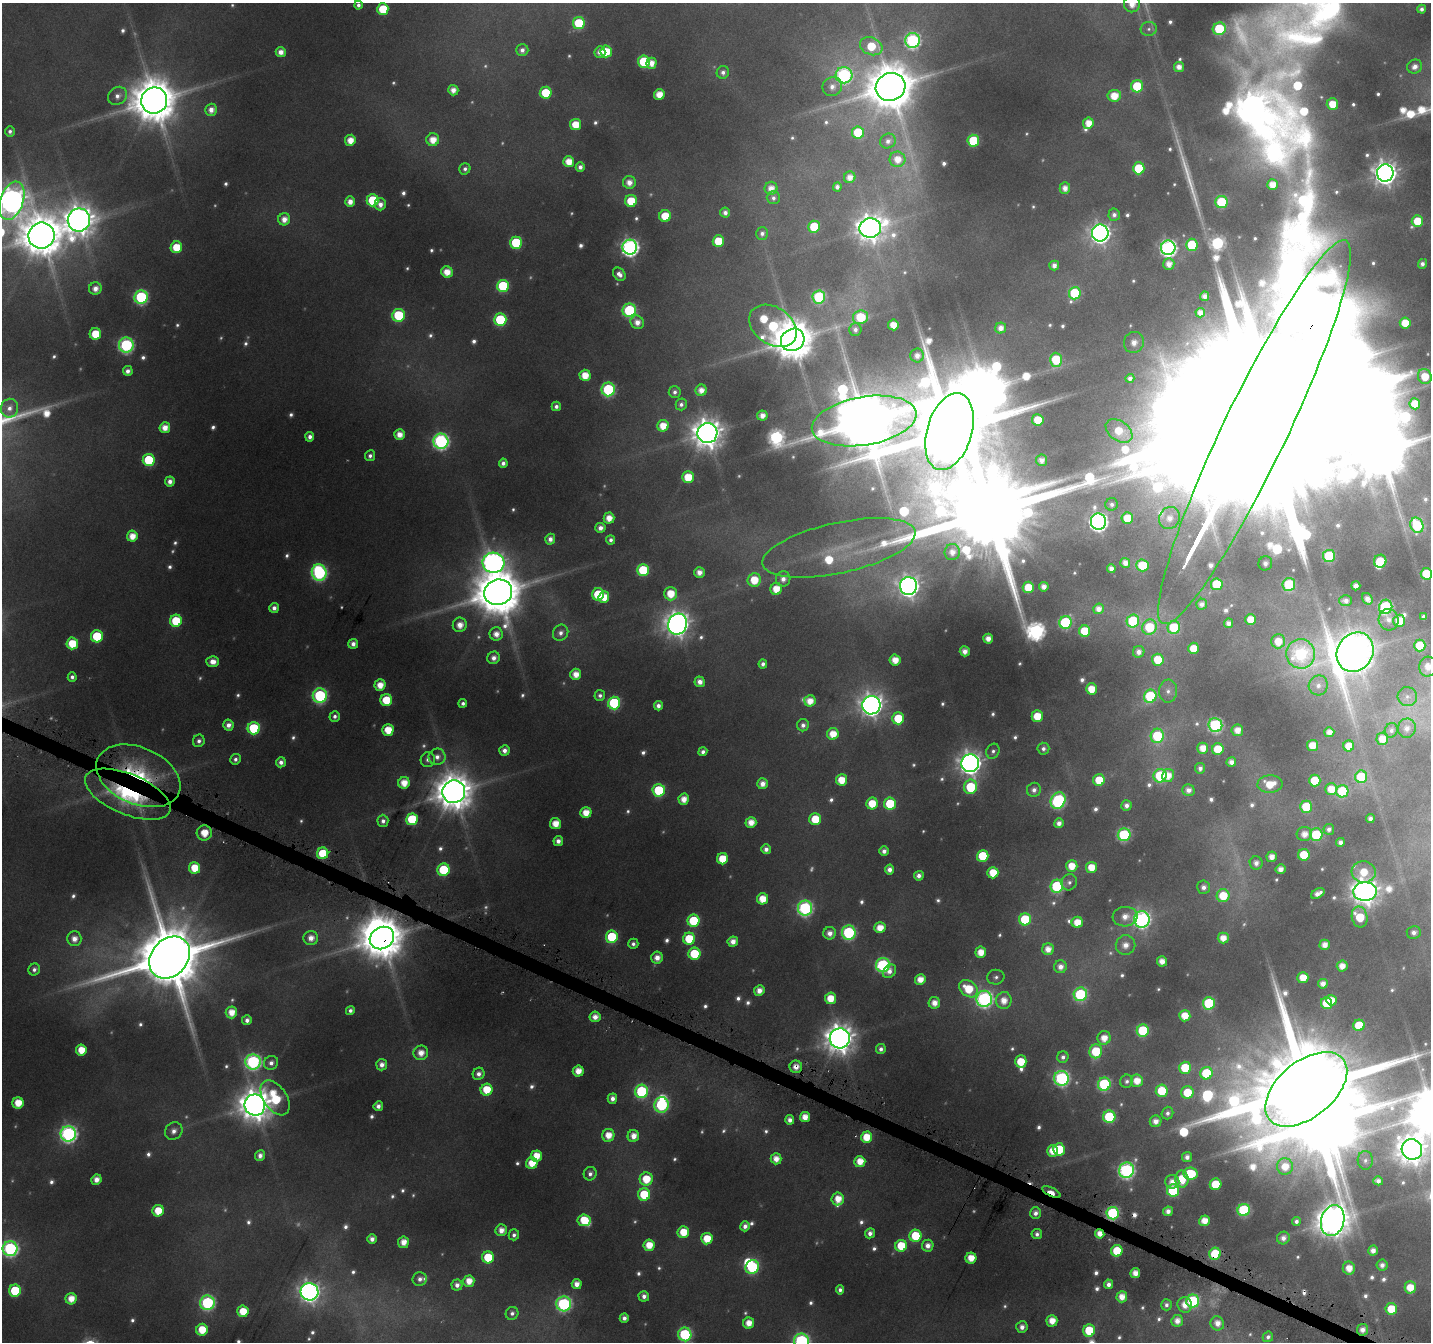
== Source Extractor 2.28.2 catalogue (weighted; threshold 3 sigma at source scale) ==
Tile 6 of 4 x 4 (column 2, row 2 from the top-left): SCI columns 1456-2884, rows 2987-4326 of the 5745 x 5877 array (HDU 1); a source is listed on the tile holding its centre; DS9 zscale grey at full resolution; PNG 1433 x 1344 px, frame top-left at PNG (2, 3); each listed source drawn as its Kron ellipse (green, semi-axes under 4 px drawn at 4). Shown black and unused: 1% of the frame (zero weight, under 4 of 8 exposures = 2% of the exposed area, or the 3 px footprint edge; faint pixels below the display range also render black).
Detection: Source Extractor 2.28.2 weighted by HDU 2 'WHT'; one run over the whole footprint, this tile lists its part. Background 0.0917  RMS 0.0092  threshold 0.0376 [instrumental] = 3 sigma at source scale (4.09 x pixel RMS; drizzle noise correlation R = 1.36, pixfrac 0.8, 0.0396/0.0396 arcsec/px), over >= 5 px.
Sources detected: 722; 67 too faint to see at this stretch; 11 inside a brighter object's white glare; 4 cosmic-ray / hot-pixel residue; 2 long thin detections or spike segments (spike, bleed or trail) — neither listed nor drawn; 8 inside a brighter listed object's ellipse — not listed separately; of the other 630, all 500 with FLUX_AUTO >= 3.86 (the completeness limit of this list) listed and drawn (130 fainter detections not listed), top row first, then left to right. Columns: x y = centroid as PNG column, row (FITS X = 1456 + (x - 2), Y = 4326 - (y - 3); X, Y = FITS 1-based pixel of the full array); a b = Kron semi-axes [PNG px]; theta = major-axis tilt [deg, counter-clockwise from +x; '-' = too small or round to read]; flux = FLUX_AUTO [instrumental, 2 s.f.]
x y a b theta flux
1132 4 8 8 - 13
358 5 4 4 - 4.1
383 9 6 5 - 38
1422 9 4 4 - 4.4
579 23 6 6 - 58
1149 29 8 7 - 3.9
1219 29 6 6 - 74
912 40 7 7 - 220
871 46 12 8 -22 36
522 50 6 6 - 5.8
606 51 6 5 - 35
281 52 5 5 - 9.5
600 52 6 5 - 8.3
644 61 6 6 - 61
652 63 5 5 - 11
1179 67 5 5 - 9.4
1415 67 8 7 - 7.4
723 72 6 6 - 4.8
844 75 8 8 - 230
1137 86 6 6 - 58
832 87 10 9 - 8.6
891 87 15 13 27 4800
453 90 5 5 - 9.7
546 93 6 6 - 43
659 94 5 5 - 17
117 96 10 8 38 7.4
1114 96 7 6 - 22
154 100 13 13 - 4800
1332 104 6 5 - 21
211 110 6 5 - 9.1
1088 123 6 5 - 16
575 125 5 5 - 24
10 131 5 5 - 4.1
858 132 6 6 - 43
350 140 5 5 - 18
433 140 6 6 - 17
888 141 8 7 - 5.6
973 141 6 6 - 66
897 159 8 7 - 14
569 162 5 5 - 19
580 167 4 4 - 5.6
1139 168 6 6 - 52
465 169 6 5 - 4
1385 173 8 8 - 1100
850 177 6 5 - 11
629 182 6 6 - 10
1272 185 5 5 - 14
837 187 4 4 - 5.2
771 188 6 6 - 11
1065 188 5 5 - 9.8
773 198 6 6 - 3.9
373 200 6 6 - 56
12 201 20 11 70 1500
631 201 6 6 - 31
350 202 5 5 - 11
1221 202 6 6 - 64
380 204 6 5 - 8.5
725 213 5 5 - 6.1
1114 215 6 5 - 4.8
665 216 6 6 - 28
284 219 6 6 - 11
79 220 11 11 - 1900
1417 221 6 5 - 29
814 227 6 6 - 42
870 228 11 9 6 1600
762 233 6 6 - 4.3
1100 233 8 8 - 630
42 236 13 13 - 4200
718 241 6 5 - 35
516 243 6 6 - 60
1192 245 6 6 - 49
176 247 6 5 - 33
630 247 7 7 - 440
1168 248 7 7 - 360
1169 264 6 5 - 9.8
1422 264 5 4 - 4.9
1054 265 5 5 - 6.7
447 272 6 5 - 17
619 274 7 5 -48 6.8
503 286 6 6 - 80
95 289 6 6 - 9.3
1075 293 6 6 - 70
1205 296 5 4 - 7.7
141 297 7 6 - 160
819 297 6 6 - 120
629 310 7 6 - 120
1200 313 4 4 - 8.2
398 315 6 6 - 69
860 317 8 7 - 46
500 320 6 6 - 82
637 322 7 6 - 10
1405 323 5 5 - 20
893 325 5 5 - 16
773 326 26 18 -35 110
1001 328 5 5 - 9.5
855 330 6 6 - 5
95 334 6 5 - 33
793 340 12 11 - 4000
1134 342 10 10 - 13
126 345 7 7 - 200
917 355 7 6 - 8.9
1056 360 7 6 - 59
128 371 5 4 - 6.9
585 375 5 5 - 21
1425 376 7 6 - 24
1130 378 4 4 - 4.8
608 389 7 6 - 130
701 390 5 5 - 12
675 392 6 5 - 4.1
681 404 6 5 - 4.5
1415 404 5 5 - 17
556 406 5 4 - 4.8
9 408 9 8 - 7.9
762 416 5 5 - 9.9
1038 420 6 5 - 28
864 421 53 24 10 9700
663 426 6 5 - 20
165 428 5 5 - 14
1119 431 15 10 -36 24
949 432 39 22 74 23000
1254 432 212 32 64 250000
707 433 10 10 - 1900
399 434 5 5 - 13
310 437 5 4 - 5.5
441 441 7 7 - 300
370 456 5 5 - 4
149 460 6 6 - 64
1041 460 5 5 - 7.6
503 463 4 4 - 5.3
688 477 6 5 - 29
170 481 5 5 - 7.6
1112 504 6 6 - 3.9
609 518 5 5 - 15
1127 518 6 5 - 34
1169 518 11 10 - 12
1098 522 8 7 - 480
1417 525 8 6 -67 71
600 528 5 5 - 7.5
132 536 5 5 - 16
550 539 5 5 - 6.8
611 540 4 4 - 4.2
839 548 78 25 12 88
952 552 8 7 - 10
1329 556 6 6 - 86
1380 561 6 6 - 39
493 563 11 10 - 700
1125 563 5 5 - 9.2
1265 563 7 7 - 6.5
1142 565 6 6 - 43
1111 569 4 4 - 6.7
643 570 6 6 - 60
699 572 5 5 - 9.7
319 573 8 7 - 220
1426 574 6 5 - 39
783 579 7 7 - 8.3
754 580 7 6 - 28
1217 584 6 6 - 52
1289 584 6 6 - 86
908 586 9 8 - 730
1356 586 4 4 - 8.3
1028 587 5 5 - 31
1044 587 5 4 - 8.3
776 589 6 6 - 20
498 592 14 12 19 5800
598 594 6 6 - 52
671 594 7 6 - 25
604 597 6 5 - 21
1367 599 6 4 -55 7.6
1346 601 6 5 - 6.2
1202 604 5 5 - 6
1386 607 7 6 - 160
274 608 5 5 - 6.4
1099 609 5 5 - 8.7
1423 617 4 4 - 3.9
1251 620 5 5 - 19
1389 620 11 10 - 8.2
176 621 6 6 - 47
1133 621 7 6 - 80
1399 621 6 6 - 22
1065 622 6 6 - 120
1229 623 5 4 - 7.6
678 624 10 9 - 1100
460 625 7 7 - 13
1149 627 8 7 - 50
1174 627 6 6 - 60
1085 631 5 5 - 44
561 633 8 7 - 6.3
496 634 6 6 - 11
97 636 6 6 - 53
988 639 5 5 - 11
1278 641 7 7 - 19
72 643 6 6 - 34
353 644 5 5 - 7.2
1420 645 6 6 - 30
1194 648 5 5 - 24
965 651 5 5 - 9.4
1139 652 6 5 - 7.1
1355 652 20 17 58 2900
1301 654 15 14 - 160
494 658 6 6 - 7.7
895 660 5 5 - 17
1158 660 6 6 - 31
213 661 6 5 - 11
763 664 4 4 - 5.1
1428 667 10 8 78 13
576 674 5 5 - 14
72 677 4 4 - 4.4
700 682 5 5 - 9.2
380 685 5 5 - 17
1318 685 10 9 - 7.5
1091 689 5 5 - 20
1168 691 11 9 88 6.4
600 695 5 5 - 4.1
320 696 7 7 - 180
1150 696 6 6 - 91
1407 697 9 9 - 6
386 700 6 6 - 36
810 701 5 5 - 16
463 703 4 4 - 4
614 703 6 6 - 100
871 705 9 9 - 940
658 706 5 4 - 6.1
335 716 5 5 - 4.4
1037 716 6 5 - 28
898 718 6 6 - 43
228 725 5 5 - 7.7
803 725 6 6 - 5.3
1215 725 7 7 - 170
254 728 6 6 - 76
1407 728 9 9 - 8.5
388 730 5 5 - 25
1237 730 6 5 - 13
1391 730 7 6 - 4
1329 732 5 5 - 9.5
833 734 6 6 - 21
1157 736 7 6 - 64
1382 739 6 6 - 15
199 741 6 5 - 4.9
1312 745 5 5 - 19
1349 746 5 5 - 17
1203 748 5 5 - 16
1043 749 6 6 - 4.4
1218 749 6 5 - 34
504 750 5 5 - 7
993 751 8 6 64 3.9
703 752 4 4 - 5.1
437 757 8 8 - 7.9
235 759 5 5 - 4
428 760 8 7 - 4.6
281 762 5 5 - 6.7
1231 762 5 5 - 8.6
970 763 9 9 - 960
1200 768 5 5 - 5
1168 775 6 6 - 15
138 776 44 28 -23 140
1160 776 7 6 - 85
1361 777 6 6 - 47
841 780 5 5 - 23
1099 780 6 6 - 29
1315 780 6 6 - 38
404 783 6 5 - 18
762 784 5 5 - 9.9
1270 784 12 9 3 25
971 787 7 6 - 67
1331 789 6 6 - 17
659 790 6 6 - 67
1034 790 7 7 - 6.4
1188 790 6 6 - 7.4
1342 791 6 6 - 67
454 792 11 11 - 3200
128 794 45 20 -23 160
684 799 5 5 - 14
1058 801 8 7 - 190
872 803 6 6 - 27
890 804 6 6 - 48
1126 805 5 5 - 6.2
1306 807 6 6 - 48
586 813 5 5 - 19
1370 818 4 4 - 5
412 819 6 6 - 80
815 819 6 6 - 33
383 821 6 5 - 5.2
751 822 5 5 - 15
555 823 5 5 - 19
1059 823 5 4 - 7.5
1329 829 5 5 - 5.1
204 833 7 7 - 18
1304 834 7 7 - 11
1124 835 6 6 - 140
1316 835 6 6 - 66
558 841 5 4 - 7.4
1340 842 4 4 - 6
766 849 5 4 - 6.6
884 851 5 4 - 6.3
323 853 6 5 - 42
1304 855 6 6 - 40
983 856 6 6 - 50
1272 857 5 5 - 11
722 859 5 5 - 30
1256 863 6 6 - 7.4
1072 866 6 5 - 20
1091 867 5 5 - 21
195 868 6 5 - 28
1280 869 5 5 - 9.3
443 870 6 6 - 59
890 870 5 4 - 7.5
1364 872 12 10 -5 25
993 873 6 5 - 27
919 876 5 5 - 6.4
1069 882 8 7 - 4.4
1057 886 6 6 - 110
1204 887 7 6 - 6.2
1365 892 12 9 4 1400
1318 894 7 4 31 8.5
1223 896 6 6 - 36
763 899 5 5 - 22
805 908 7 7 - 250
1125 917 12 10 6 13
1360 917 10 8 -77 38
1025 919 6 6 - 61
1142 919 8 8 - 350
693 921 6 6 - 70
1077 922 5 5 - 20
880 928 5 5 - 19
849 932 7 7 - 170
1414 932 7 6 - 6.3
830 933 6 6 - 9.3
612 937 6 6 - 74
311 938 7 7 - 10
382 938 12 10 32 4300
1223 938 5 5 - 13
74 939 7 7 - 11
689 939 6 6 - 40
733 942 5 5 - 11
633 944 5 5 - 4.3
1125 945 10 10 - 12
1325 945 5 5 - 11
1048 949 6 6 - 12
981 952 5 5 - 18
694 954 6 6 - 52
170 957 23 18 47 14000
657 958 6 6 - 11
1162 961 5 5 - 12
883 965 7 7 - 180
1342 966 5 5 - 12
1060 967 6 6 - 8.6
34 969 6 5 - 4.5
889 971 7 6 - 6.9
996 977 9 7 10 3.9
1303 978 5 5 - 21
920 979 5 5 - 16
1323 984 5 5 - 8.7
968 989 10 7 -39 36
759 990 5 5 - 11
1080 994 7 6 - 130
831 998 6 5 - 21
984 999 8 8 - 340
1004 1000 8 8 - 15
1331 1000 5 5 - 17
934 1003 6 5 - 12
1209 1003 6 6 - 99
1327 1003 6 5 - 36
350 1010 5 4 - 4
231 1012 6 5 - 17
1185 1016 5 5 - 22
595 1017 5 5 - 10
247 1020 5 5 - 6
1359 1025 6 5 - 36
1143 1030 6 6 - 84
840 1038 10 10 - 1800
1104 1038 7 6 - 16
881 1049 5 5 - 5.2
81 1050 5 5 - 23
1096 1051 7 6 - 48
421 1053 7 7 - 14
1063 1057 6 5 - 4.7
1021 1061 6 6 - 28
253 1062 7 7 - 270
271 1063 7 6 - 6.1
382 1065 6 5 - 8
796 1067 6 6 - 9.7
1185 1068 6 6 - 38
578 1071 5 5 - 16
1206 1073 6 6 - 56
478 1074 6 5 - 6.4
1062 1078 7 7 - 240
1127 1081 7 6 - 4.1
1137 1081 6 6 - 18
1104 1084 6 6 - 130
1306 1089 48 28 39 40000
487 1090 6 6 - 31
641 1091 7 6 - 140
1162 1091 6 6 - 41
1187 1092 6 6 - 33
275 1098 19 11 -56 62
612 1099 5 4 - 7.3
18 1103 5 5 - 23
255 1105 10 10 - 2300
661 1105 7 7 - 160
378 1106 5 4 - 6.3
1167 1113 6 5 - 4.4
805 1117 5 5 - 15
1109 1117 6 6 - 82
790 1120 5 4 - 6.9
1156 1121 6 5 - 9.5
174 1131 9 8 - 7.1
68 1134 7 7 - 360
608 1135 6 6 - 18
633 1136 6 5 - 13
867 1137 6 5 - 27
1059 1149 6 6 - 47
1412 1149 10 10 - 1600
1052 1151 6 5 - 18
260 1155 5 5 - 7.3
536 1156 6 5 - 20
1187 1157 5 5 - 7
776 1159 5 5 - 12
1365 1160 9 7 -89 4
860 1162 5 5 - 19
532 1163 6 5 - 22
1285 1166 8 8 - 18
1126 1170 8 7 - 320
590 1174 7 6 - 5.4
1190 1174 7 6 - 53
646 1179 6 6 - 29
1182 1179 8 6 -88 27
96 1180 5 5 - 11
1378 1181 5 4 - 6.2
1172 1182 7 7 - 10
1216 1184 6 6 - 41
1173 1190 6 6 - 80
1051 1192 10 4 -26 17
644 1194 6 6 - 44
838 1199 6 6 - 18
1244 1210 6 6 - 120
158 1211 6 5 - 27
1168 1211 5 4 - 7.6
1035 1213 6 5 - 6.4
1113 1213 6 6 - 150
584 1220 6 6 - 34
1333 1220 15 11 73 2300
1205 1221 5 5 - 17
1296 1221 4 4 - 4.2
745 1226 5 4 - 6.6
501 1230 6 5 - 11
683 1232 6 5 - 27
870 1233 5 5 - 6.5
1037 1234 5 5 - 5
1100 1234 5 4 - 12
514 1235 5 5 - 4.3
915 1236 6 6 - 46
1283 1238 6 6 - 7.7
372 1239 5 5 - 6.9
707 1239 6 5 - 29
403 1242 5 5 - 14
649 1245 5 5 - 21
901 1246 6 6 - 36
928 1246 6 5 - 8.5
10 1249 7 7 - 270
1117 1251 6 5 - 39
1373 1251 5 5 - 8.6
1215 1254 6 5 - 50
488 1257 6 6 - 41
971 1258 5 5 - 20
1382 1265 5 5 - 6.6
752 1267 7 6 - 120
1349 1268 6 6 - 16
1135 1273 5 5 - 13
420 1279 7 6 - 5.9
469 1281 5 5 - 15
577 1284 5 5 - 9.7
1108 1284 5 4 - 5.7
457 1285 5 5 - 6.6
1410 1287 6 5 - 22
840 1290 4 4 - 4.8
15 1291 6 6 - 60
309 1292 9 8 - 720
644 1296 5 5 - 6.2
1122 1297 5 5 - 14
71 1299 5 5 - 16
1193 1301 6 6 - 120
207 1303 7 7 - 200
564 1304 7 7 - 220
1166 1305 5 5 - 4
1185 1305 8 7 - 13
1391 1309 6 6 - 34
243 1311 6 5 - 26
512 1313 7 6 - 4.1
624 1318 5 4 - 5.9
1052 1321 5 5 - 16
1177 1321 6 5 - 10
749 1323 5 5 - 16
1217 1323 7 6 - 10
1022 1327 6 5 - 7.6
202 1330 6 6 - 29
1362 1330 6 5 - 8.3
1089 1331 6 6 - 52
685 1334 7 6 - 140
1268 1337 5 5 - 3.9
801 1341 7 7 - 230
Overlapping masked pixels (flux is a lower limit): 10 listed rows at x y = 1254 432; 138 776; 128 794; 382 938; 796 1067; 1051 1192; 1113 1213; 1100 1234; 1215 1254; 1362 1330
Isophote crosses this tile's border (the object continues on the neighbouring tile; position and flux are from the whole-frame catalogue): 10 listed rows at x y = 1132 4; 12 201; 42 236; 1254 432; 1426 574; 1428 667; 1412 1149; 10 1249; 685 1334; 801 1341
Unlisted compact peaks at least as high as the median listed source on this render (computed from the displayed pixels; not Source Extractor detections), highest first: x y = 46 413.